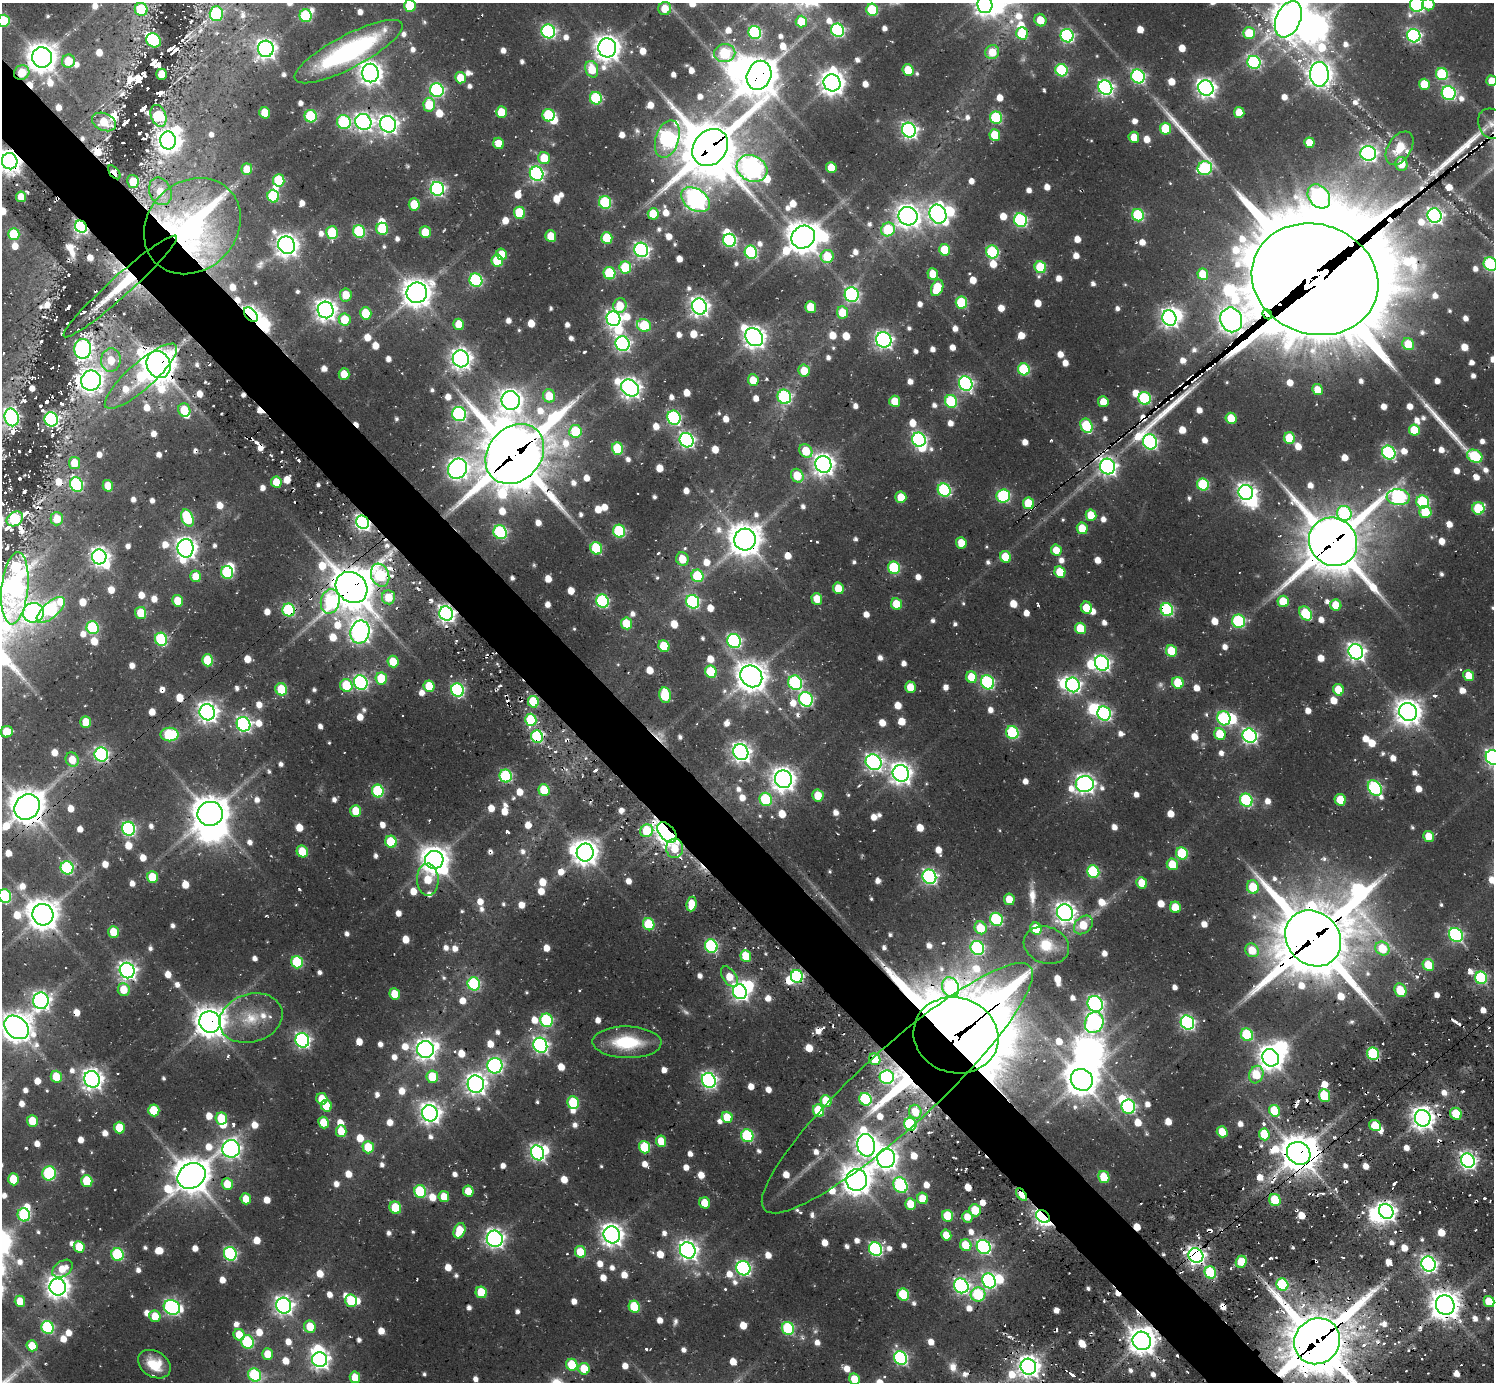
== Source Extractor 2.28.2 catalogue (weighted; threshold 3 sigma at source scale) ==
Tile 11 of 4 x 4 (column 3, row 3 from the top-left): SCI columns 3296-4787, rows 1715-3094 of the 6280 x 6306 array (HDU 1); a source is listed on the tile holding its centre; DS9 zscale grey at full resolution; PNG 1496 x 1384 px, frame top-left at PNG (2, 3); each listed source drawn as its Kron ellipse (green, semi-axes under 4 px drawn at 4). Shown black and unused: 5% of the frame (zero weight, under 2 of 3 exposures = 11% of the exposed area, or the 3 px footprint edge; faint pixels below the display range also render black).
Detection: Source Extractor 2.28.2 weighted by HDU 2 'WHT'; one run over the whole footprint, this tile lists its part. Background 0.107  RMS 0.01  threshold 0.0466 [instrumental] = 3 sigma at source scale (4.5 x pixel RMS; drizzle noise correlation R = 1.50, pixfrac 1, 0.05/0.05 arcsec/px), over >= 5 px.
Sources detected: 1330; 6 too faint to see at this stretch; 49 inside a brighter object's white glare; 46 cosmic-ray / hot-pixel residue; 4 long thin detections or spike segments (spike, bleed or trail) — neither listed nor drawn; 19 inside a brighter listed object's ellipse — not listed separately; of the other 1206, all 500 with FLUX_AUTO >= 19.7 (the completeness limit of this list) listed and drawn (706 fainter detections not listed), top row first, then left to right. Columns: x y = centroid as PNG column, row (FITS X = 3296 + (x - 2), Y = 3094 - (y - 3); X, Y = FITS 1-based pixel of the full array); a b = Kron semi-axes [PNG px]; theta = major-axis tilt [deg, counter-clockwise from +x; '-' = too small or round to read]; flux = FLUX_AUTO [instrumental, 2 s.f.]
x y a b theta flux
1417 4 7 7 - 270
1428 4 6 6 - 25
985 5 8 7 - 770
410 6 6 5 - 58
665 8 7 6 - 24
141 9 6 6 - 58
872 10 6 5 - 72
216 14 7 7 - 100
306 16 6 6 - 99
1288 19 19 12 66 2100
1040 20 6 5 - 21
4 21 6 6 - 52
801 22 6 5 - 32
838 30 7 6 - 180
548 31 7 6 - 220
755 32 6 6 - 160
1022 33 6 6 - 73
1249 33 6 5 - 43
1067 36 7 6 - 220
1414 36 7 6 - 250
154 40 8 6 -40 160
607 48 9 9 - 1200
266 49 8 8 - 620
349 52 60 16 28 190
992 52 7 6 - 22
725 53 10 9 - 98
42 57 10 10 - 1700
68 61 6 6 - 29
1254 62 7 6 - 170
592 69 8 6 -73 31
908 70 6 5 - 36
1061 70 6 6 - 120
22 72 8 7 - 26
370 73 9 8 - 950
161 74 5 5 - 28
1319 74 12 9 -89 1100
1442 74 6 6 - 99
759 75 15 12 69 2700
1138 76 7 6 - 210
460 78 6 5 - 24
1492 81 5 5 - 21
832 83 8 8 - 1000
1424 84 5 5 - 37
1105 88 7 7 - 350
1206 88 8 7 - 570
437 90 7 6 - 200
1449 93 7 6 - 180
596 98 6 6 - 99
429 105 7 6 - 41
501 112 6 5 - 33
1239 112 5 5 - 27
265 113 6 5 - 26
549 115 6 6 - 78
158 116 11 7 -71 81
311 116 6 6 - 86
996 118 6 6 - 110
104 122 12 8 -24 28
344 122 7 6 - 130
363 122 8 8 - 480
388 124 8 8 - 590
1491 124 16 13 -63 36
1166 129 6 5 - 50
909 130 7 7 - 360
995 135 6 5 - 36
1134 137 5 5 - 21
667 139 19 11 73 350
168 140 9 8 - 720
499 143 6 5 - 21
1309 143 5 5 - 23
710 148 20 16 50 5800
1399 148 18 11 57 28
1368 153 8 7 - 360
544 158 6 6 - 28
10 161 8 7 - 1100
1401 164 7 6 - 20
752 168 16 13 -27 710
831 168 5 5 - 29
1205 168 7 7 - 140
247 169 6 5 - 21
114 172 8 4 -51 21
537 174 7 6 - 260
279 180 6 6 - 57
133 181 6 6 - 34
437 189 7 6 - 280
160 191 14 11 -67 23
273 196 6 6 - 88
1319 196 13 10 -50 270
21 197 5 5 - 21
696 200 16 10 -34 700
605 202 6 6 - 110
414 204 6 5 - 30
519 213 6 5 - 57
653 214 6 5 - 36
938 214 10 8 -66 590
1138 215 6 6 - 110
908 216 9 9 - 960
1435 216 7 7 - 370
1021 220 7 6 - 180
192 226 52 44 44 500
81 227 6 5 - 270
382 229 6 6 - 61
888 229 7 6 - 60
359 231 6 6 - 110
332 232 6 6 - 62
425 232 6 5 - 32
14 234 6 5 - 51
551 236 6 5 - 28
803 237 12 11 - 2100
607 238 6 5 - 49
730 240 6 6 - 180
287 245 9 8 - 870
641 250 7 6 - 330
944 250 6 5 - 36
751 252 6 6 - 140
992 252 6 6 - 120
502 254 6 5 - 20
827 256 6 6 - 36
497 261 6 5 - 51
1490 264 7 6 - 150
625 267 6 6 - 59
1040 267 6 5 - 61
609 273 6 6 - 74
933 274 6 5 - 22
1203 274 5 5 - 31
1315 279 64 55 -19 37000
476 280 7 6 - 140
120 286 75 10 42 68
937 288 8 5 67 44
417 293 10 10 - 1500
346 295 6 6 - 21
852 295 7 7 - 230
961 303 6 5 - 81
620 305 7 6 - 26
699 307 8 7 - 580
811 307 6 5 - 33
326 310 8 8 - 770
842 312 6 5 - 29
366 313 6 5 - 34
1267 314 5 3 - 780
251 315 8 5 -49 410
1169 318 8 6 -68 510
613 319 7 7 - 410
345 320 6 6 - 32
1231 320 12 11 - 1100
459 324 6 5 - 23
644 326 7 6 - 64
754 337 10 8 -48 860
884 340 8 7 - 420
622 344 7 7 - 300
1408 344 6 5 - 30
83 349 10 8 86 420
461 359 8 8 - 660
111 360 12 9 84 27
158 365 14 11 -68 2200
1024 369 6 5 - 93
804 371 6 5 - 23
344 374 6 5 - 22
141 376 47 13 41 95
753 380 6 5 - 23
91 381 10 9 - 840
966 383 7 6 - 270
630 388 9 8 - 700
1318 390 5 5 - 21
549 396 7 6 - 27
784 397 7 6 - 160
1145 398 6 6 - 110
511 400 9 9 - 890
895 401 5 5 - 29
951 401 6 6 - 98
1103 402 5 5 - 21
184 410 7 6 - 33
459 414 7 6 - 200
12 417 9 7 -76 340
674 418 7 6 - 200
1231 418 5 5 - 30
51 419 7 6 - 280
1086 426 7 5 -64 74
1414 430 6 5 - 37
575 431 6 6 - 56
1290 438 6 5 - 52
687 440 7 6 - 310
919 440 7 6 - 270
1150 442 7 6 - 250
617 449 6 5 - 70
806 451 7 6 - 31
1389 452 7 6 - 190
515 454 33 26 47 7600
1475 456 8 6 -28 72
75 463 6 5 - 27
823 464 8 8 - 770
1107 466 8 7 - 480
457 469 10 9 - 630
797 476 7 6 - 30
276 482 5 5 - 27
76 484 7 6 - 160
1203 485 6 5 - 93
108 486 6 5 - 21
944 490 7 6 - 140
1246 492 7 7 - 510
1003 496 7 6 - 140
901 497 6 5 - 26
1398 497 11 8 -5 230
1423 502 6 6 - 120
1028 503 6 5 - 46
1478 508 6 6 - 66
1425 512 6 6 - 42
1344 513 7 7 - 110
1091 515 6 5 - 30
187 518 9 5 -67 79
15 519 9 7 33 120
57 519 6 6 - 23
362 522 7 6 - 350
1082 528 6 5 - 31
619 531 6 6 - 110
500 532 7 6 - 140
745 540 11 11 - 2100
1333 542 25 23 -48 6100
961 543 6 5 - 24
186 548 9 8 - 770
596 548 6 5 - 75
1056 550 5 5 - 20
99 557 7 7 - 510
1006 557 6 5 - 34
682 559 7 6 - 21
894 568 6 6 - 93
227 572 6 6 - 100
1060 572 6 5 - 35
380 575 12 9 -71 120
196 576 6 5 - 22
697 576 6 6 - 66
352 587 17 14 -41 3900
15 588 36 13 84 440
838 588 6 5 - 29
388 597 7 6 - 25
817 599 6 5 - 25
178 601 6 5 - 27
330 601 12 9 76 110
602 601 7 6 - 160
1283 601 6 5 - 38
693 602 7 6 - 180
896 604 6 5 - 30
1336 605 6 5 - 29
1086 608 6 5 - 23
51 610 17 7 41 180
289 610 6 6 - 130
1167 610 6 6 - 150
33 613 10 9 - 460
141 613 6 5 - 29
446 613 7 6 - 480
1306 613 7 5 -52 69
1239 621 7 6 - 140
626 623 6 5 - 31
93 628 6 6 - 110
1080 628 6 5 - 35
360 632 11 9 78 730
161 639 6 6 - 120
734 641 7 6 - 190
664 646 6 5 - 45
1171 651 6 5 - 43
1356 652 8 7 - 510
208 660 6 5 - 56
393 662 6 5 - 27
1102 663 8 7 - 320
711 672 6 5 - 60
751 676 12 10 -42 1700
1469 676 5 5 - 22
972 677 6 5 - 33
381 678 6 5 - 50
361 682 7 6 - 250
988 682 7 6 - 170
795 683 7 6 - 170
1178 683 6 5 - 41
346 685 6 6 - 52
1073 685 7 6 - 310
429 686 6 5 - 40
910 687 6 5 - 22
281 689 6 6 - 40
457 690 7 6 - 190
1338 690 6 5 - 30
665 695 8 5 -80 60
806 699 7 6 - 190
533 702 6 5 - 70
207 712 8 7 - 670
1408 712 9 8 - 1200
1104 714 7 6 - 210
1224 718 7 6 - 130
531 720 6 5 - 69
86 722 6 5 - 30
243 724 7 6 - 300
7 732 6 5 - 28
1012 732 6 6 - 110
169 734 9 7 0 84
1220 734 6 5 - 35
1250 736 7 6 - 300
537 737 6 6 - 140
741 752 8 7 - 590
101 755 7 6 - 240
1493 757 8 6 -54 370
72 760 7 6 - 21
874 762 8 7 - 410
901 773 8 8 - 810
506 776 6 6 - 130
783 779 9 8 - 1000
1085 784 9 8 - 580
1375 788 8 6 -54 190
544 790 6 5 - 37
378 791 6 6 - 100
818 796 6 5 - 23
766 799 7 6 - 80
1246 800 7 6 - 130
1340 800 6 5 - 29
27 807 13 12 - 2300
356 811 6 5 - 32
210 814 12 12 - 2400
129 829 7 6 - 220
647 831 6 6 - 58
667 832 12 7 -49 730
1429 836 5 5 - 23
391 842 6 5 - 53
675 848 9 8 - 27
302 851 6 5 - 33
585 852 9 8 - 1200
1182 853 6 6 - 76
434 860 9 9 - 1400
1172 864 6 5 - 28
67 868 7 6 - 140
1093 872 6 6 - 100
152 877 6 5 - 35
929 877 7 6 - 280
428 880 16 11 -89 32
1142 883 6 5 - 27
1253 887 7 6 - 38
5 896 7 6 - 120
1009 899 6 5 - 21
692 904 7 5 83 24
1175 907 6 5 - 27
1065 913 8 8 - 680
43 915 11 10 - 1800
996 919 7 6 - 130
649 924 6 5 - 61
1083 925 11 8 43 28
981 928 6 6 - 35
1036 929 6 5 - 35
114 932 6 5 - 28
1456 935 7 6 - 210
1313 938 30 26 -46 9100
1046 945 23 18 -19 30
711 946 7 6 - 150
977 948 7 6 - 160
1382 948 7 6 - 39
1252 950 7 6 - 24
746 956 6 5 - 41
297 962 6 5 - 82
1428 965 6 5 - 30
127 971 8 7 - 500
797 976 6 6 - 150
729 977 12 6 -56 23
1481 978 6 5 - 120
474 984 6 6 - 130
951 987 10 8 -61 90
124 990 6 6 - 25
1400 990 7 5 -61 35
740 992 7 7 - 450
395 994 6 5 - 27
41 1001 8 7 - 470
1095 1004 8 7 - 290
251 1018 32 24 17 46
546 1020 7 6 - 120
210 1022 11 10 - 1700
1094 1022 10 9 - 320
1187 1023 7 6 - 260
17 1027 13 10 -40 1600
956 1035 43 37 -18 11000
1247 1035 6 6 - 81
302 1040 7 6 - 310
627 1042 34 16 -1 58
540 1045 8 7 - 340
425 1049 8 8 - 710
1373 1054 6 6 - 110
1271 1058 9 8 - 1100
875 1059 6 5 - 29
495 1066 8 7 - 300
1256 1075 9 7 70 33
56 1077 6 5 - 30
432 1077 6 6 - 35
887 1077 7 7 - 190
92 1079 8 7 - 730
709 1080 8 7 - 330
1082 1080 11 10 - 2000
476 1084 8 8 - 700
897 1088 180 39 43 2600
1324 1096 6 5 - 59
322 1099 6 5 - 27
865 1099 6 6 - 120
826 1101 6 5 - 35
573 1103 6 5 - 72
326 1106 6 5 - 29
1128 1107 7 7 - 170
154 1110 6 5 - 44
819 1111 6 5 - 61
1275 1111 6 5 - 47
915 1112 7 6 - 25
430 1113 8 7 - 710
1456 1114 6 5 - 36
727 1117 6 5 - 31
1423 1118 8 7 - 910
221 1119 6 5 - 38
32 1121 6 5 - 29
323 1122 6 5 - 29
910 1124 6 6 - 130
1375 1126 6 5 - 31
119 1128 6 5 - 32
341 1131 6 5 - 22
1222 1132 6 5 - 21
1264 1134 6 5 - 46
747 1136 7 6 - 100
661 1141 6 5 - 21
866 1145 11 9 -79 900
368 1147 6 5 - 34
645 1147 6 5 - 64
231 1149 8 8 - 470
538 1153 8 6 -62 330
1299 1153 12 11 - 2400
886 1158 9 9 - 870
1468 1161 7 6 - 410
49 1173 7 7 - 130
192 1176 14 12 33 2600
1104 1177 6 5 - 33
13 1179 6 5 - 34
857 1180 11 10 - 1600
87 1181 6 5 - 50
227 1184 6 5 - 26
900 1185 8 6 -60 150
420 1191 6 6 - 91
468 1191 5 5 - 23
1021 1195 7 4 -52 57
444 1196 6 5 - 20
923 1198 6 5 - 25
246 1199 5 5 - 20
1275 1200 6 5 - 47
705 1203 6 5 - 26
910 1204 6 5 - 26
395 1208 6 5 - 44
975 1210 6 5 - 35
1386 1211 8 6 -54 620
24 1215 7 6 - 100
948 1216 6 5 - 43
1043 1216 7 5 -39 270
967 1217 5 5 - 20
459 1231 8 5 69 35
612 1235 8 8 - 880
946 1235 5 5 - 20
495 1239 8 8 - 470
966 1245 6 5 - 35
79 1247 6 5 - 37
984 1247 7 6 - 260
875 1249 7 6 - 200
688 1250 8 7 - 620
580 1252 6 5 - 30
117 1254 6 6 - 100
230 1254 7 6 - 170
1196 1256 8 7 - 500
1241 1262 6 5 - 31
1428 1264 8 7 - 360
743 1268 7 6 - 260
63 1269 11 7 35 20
1210 1272 6 5 - 80
989 1281 7 6 - 250
1282 1285 6 5 - 92
961 1286 8 7 - 310
58 1287 8 8 - 900
481 1292 6 5 - 39
903 1295 6 5 - 70
978 1295 7 7 - 88
20 1301 5 5 - 20
351 1301 6 6 - 62
1489 1301 6 5 - 26
1445 1305 10 9 - 1600
284 1306 8 7 - 500
172 1307 8 7 - 290
634 1307 6 5 - 51
155 1316 6 5 - 22
48 1327 6 6 - 130
310 1327 6 6 - 27
788 1328 7 6 - 100
239 1335 6 5 - 23
1142 1341 9 9 - 1500
1317 1341 23 22 - 7300
247 1342 7 6 - 99
32 1346 5 5 - 25
268 1354 6 5 - 22
900 1358 7 6 - 210
320 1360 7 7 - 510
154 1364 17 12 -32 28
572 1365 6 5 - 42
1028 1367 8 7 - 790
584 1369 6 5 - 29
255 1375 7 6 - 110
355 1377 6 5 - 20
854 1379 6 5 - 26
Overlapping masked pixels (flux is a lower limit): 52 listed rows (the first 20) at x y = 22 72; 759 75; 549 115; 710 148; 10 161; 114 172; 192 226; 81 227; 803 237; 1315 279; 120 286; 1267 314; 251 315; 1231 320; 158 365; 91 381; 51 419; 515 454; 1107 466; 1028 503
Isophote crosses this tile's border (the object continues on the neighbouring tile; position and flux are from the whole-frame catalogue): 17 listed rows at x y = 1417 4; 1428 4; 985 5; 410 6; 1288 19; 4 21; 1492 81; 1491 124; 10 161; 1490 264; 12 417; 15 588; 1493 757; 5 896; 17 1027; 1317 1341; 854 1379